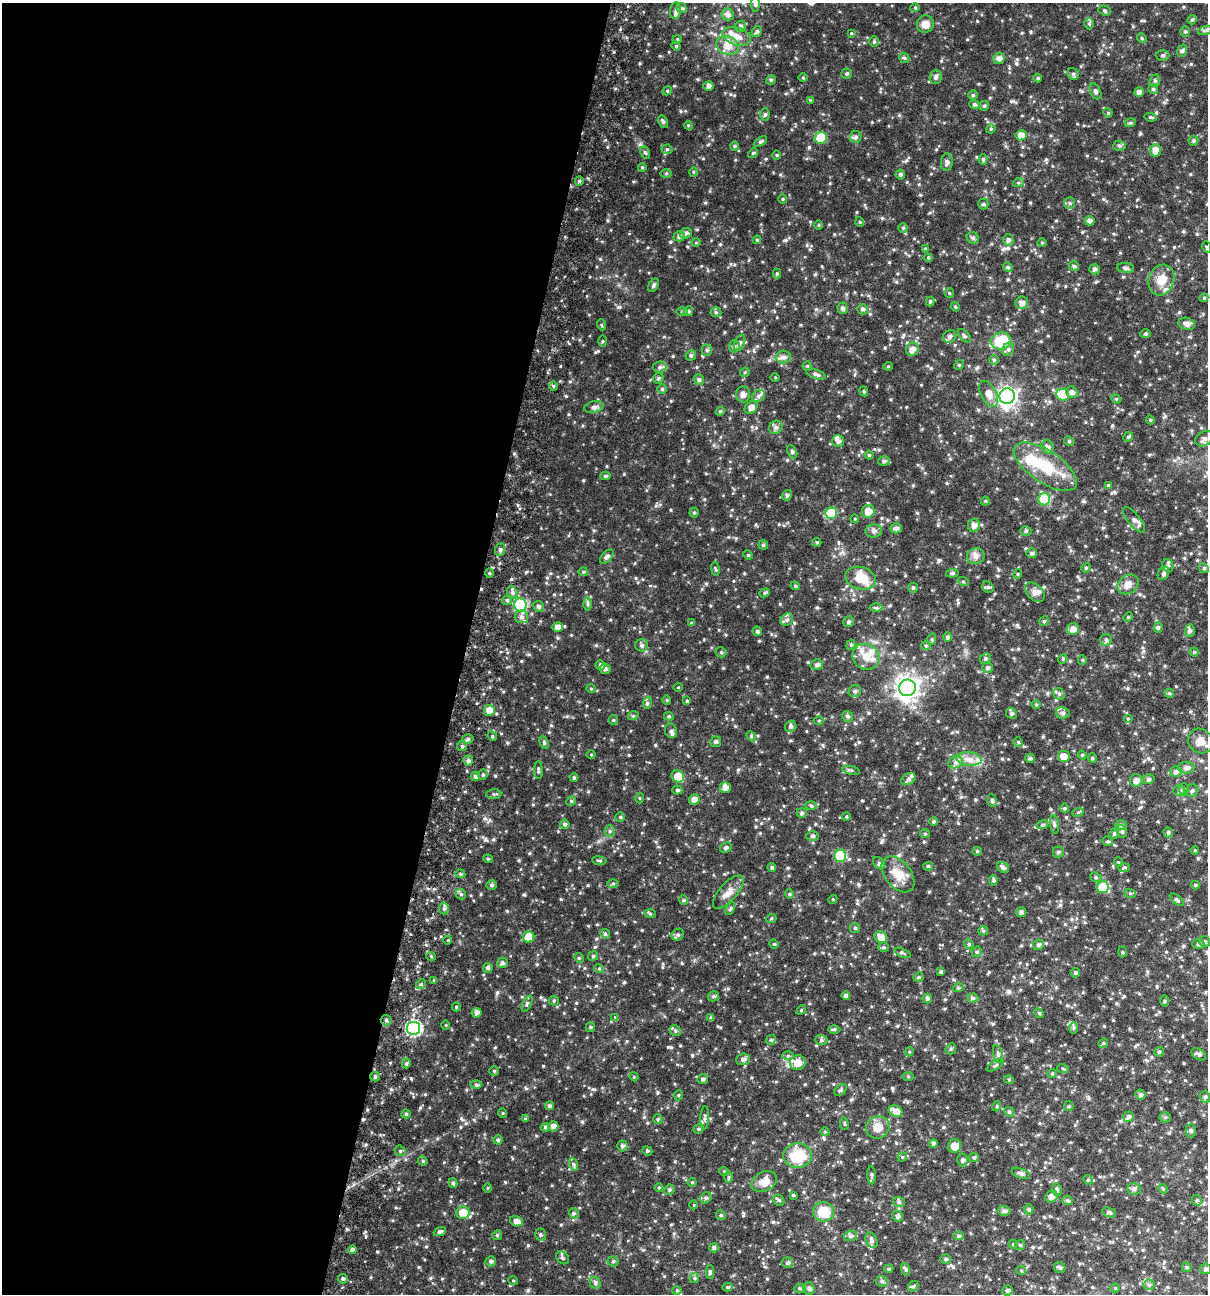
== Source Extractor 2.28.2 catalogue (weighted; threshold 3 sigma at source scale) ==
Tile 5 of 4 x 4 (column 1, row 2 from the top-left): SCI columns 293-1498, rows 2658-3949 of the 5468 x 5307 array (HDU 1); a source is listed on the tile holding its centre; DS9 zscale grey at full resolution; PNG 1210 x 1296 px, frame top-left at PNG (2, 3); each listed source drawn as its Kron ellipse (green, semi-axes under 4 px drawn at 4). Shown black and unused: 38% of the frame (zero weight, under 3 of 6 exposures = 5% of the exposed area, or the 3 px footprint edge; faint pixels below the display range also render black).
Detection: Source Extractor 2.28.2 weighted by HDU 2 'WHT'; one run over the whole footprint, this tile lists its part. Background 0.0352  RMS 0.0044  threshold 0.0181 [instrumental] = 3 sigma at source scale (4.09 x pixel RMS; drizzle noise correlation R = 1.36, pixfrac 0.8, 0.0396/0.0396 arcsec/px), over >= 5 px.
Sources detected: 515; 14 inside a brighter listed object's ellipse — not listed separately; of the other 501, all 500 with FLUX_AUTO >= 0.261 (the completeness limit of this list) listed and drawn (1 fainter detections not listed), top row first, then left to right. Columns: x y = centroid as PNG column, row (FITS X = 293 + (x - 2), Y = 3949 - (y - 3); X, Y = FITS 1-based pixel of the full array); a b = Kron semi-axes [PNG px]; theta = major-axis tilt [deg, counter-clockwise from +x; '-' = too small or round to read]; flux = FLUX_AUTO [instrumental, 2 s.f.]
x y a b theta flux
755 4 8 4 -90 0.59
682 8 5 4 - 0.48
915 8 5 4 - 0.41
1104 10 6 5 - 0.62
676 11 8 5 85 0.98
728 14 6 6 - 1.2
1192 20 5 4 - 0.46
925 24 9 8 - 2.3
1089 24 6 5 - 0.61
741 26 6 5 - 0.68
1205 30 7 4 19 0.57
757 31 6 5 - 0.72
1185 31 5 5 - 0.58
851 33 4 3 - 0.3
737 36 14 9 -16 3
1142 38 5 4 - 0.42
677 39 4 4 - 0.36
874 42 5 4 - 0.53
727 45 11 9 -25 3.6
676 46 4 4 - 0.38
1182 51 6 4 70 0.67
1162 55 7 5 1 0.69
904 58 5 4 - 0.52
999 58 6 5 - 1.5
847 74 5 5 - 0.59
1073 74 6 5 - 0.69
936 77 7 6 - 1
803 78 5 3 - 0.32
1038 78 4 4 - 0.43
771 80 5 4 - 0.54
1155 81 6 5 - 0.71
708 86 5 4 - 1.5
1153 89 5 5 - 0.54
667 91 5 4 - 0.37
1095 91 8 5 -64 0.91
1139 92 5 4 - 1.3
973 95 5 4 - 0.56
810 100 4 4 - 0.31
974 104 5 4 - 0.66
984 106 5 4 - 0.51
1108 113 5 4 - 0.35
765 114 6 5 - 0.55
1150 117 6 4 -11 0.42
663 122 7 4 -63 0.65
1130 123 5 3 - 0.45
688 125 5 3 - 0.38
991 129 5 4 - 0.44
1021 135 5 5 - 2.4
856 137 6 5 - 0.85
821 138 6 6 - 11
760 141 7 4 32 0.59
1193 141 5 5 - 0.54
735 146 4 4 - 0.43
1119 146 6 5 - 0.69
667 149 5 5 - 0.49
1155 150 6 5 - 3.2
645 152 6 4 -61 0.56
753 153 5 4 - 0.46
777 155 5 3 - 0.32
983 159 5 4 - 0.56
947 162 8 6 84 1.1
642 167 4 4 - 0.37
693 172 4 3 - 0.3
666 174 5 4 - 0.41
900 174 5 5 - 0.76
579 181 4 4 - 0.44
1018 183 5 3 - 0.51
783 199 5 3 - 0.34
1070 203 6 5 - 0.65
983 204 5 5 - 0.45
1090 221 5 4 - 1.2
860 222 5 3 - 0.33
819 225 5 3 - 0.32
903 228 5 5 - 0.45
686 233 6 5 - 0.9
679 236 5 5 - 1
973 238 6 5 - 0.78
757 240 4 4 - 0.43
1008 240 6 5 - 0.9
696 243 5 3 - 0.32
1042 243 4 3 - 0.33
1207 247 6 3 -70 0.38
925 249 4 4 - 0.43
928 258 4 4 - 0.41
1074 266 5 5 - 0.61
1008 267 5 4 - 0.57
1125 268 9 5 -6 0.93
1095 269 5 5 - 0.91
777 274 5 4 - 0.43
1161 280 16 12 70 4.7
653 285 7 4 60 0.79
949 293 5 4 - 0.44
1204 298 4 4 - 0.41
930 301 5 4 - 0.58
1022 303 6 6 - 1.5
955 307 5 4 - 0.46
842 308 5 5 - 1
863 309 5 5 - 0.8
682 311 5 4 - 0.48
688 311 5 4 - 0.53
716 312 5 5 - 0.52
1187 324 8 6 -18 1.6
602 325 6 3 -70 0.39
1146 334 5 4 - 0.5
950 336 7 6 - 1
964 336 8 4 -46 0.64
602 341 5 4 - 0.36
1001 341 10 8 7 11
740 343 8 5 69 0.81
734 346 6 5 - 0.77
912 349 7 6 - 1.9
1008 349 7 5 68 0.89
707 350 5 5 - 0.6
691 355 5 5 - 0.65
783 357 7 6 - 1.1
994 360 5 5 - 0.52
959 365 5 4 - 0.46
807 366 4 4 - 0.51
888 366 5 3 - 0.28
660 367 7 5 5 0.96
745 372 5 4 - 0.43
816 374 10 4 -19 0.83
775 377 4 3 - 0.28
658 378 6 4 44 0.54
699 380 5 5 - 0.75
553 386 5 3 - 0.43
662 389 5 5 - 0.48
864 391 5 4 - 0.5
1072 392 6 5 - 1.1
743 394 8 7 - 1.5
989 394 14 7 -62 2.7
1063 395 6 6 - 13
758 396 7 5 38 0.96
1007 396 8 7 - 140
1116 399 5 4 - 0.35
594 407 10 5 14 1.1
751 408 7 5 44 1.8
720 411 4 4 - 0.4
1150 420 4 4 - 0.39
776 427 7 6 - 1.1
1128 437 5 4 - 0.45
1204 439 9 7 36 1.5
838 441 6 6 - 1.1
1069 441 5 4 - 0.51
1047 447 7 6 - 0.96
792 452 7 4 -63 0.66
869 455 4 4 - 0.47
884 461 6 5 - 0.81
1045 467 36 16 -34 13
605 476 5 4 - 0.56
1108 485 4 4 - 0.37
787 495 5 5 - 0.72
1044 499 6 6 - 15
985 501 4 4 - 0.4
868 511 6 6 - 3.8
694 513 5 4 - 0.49
831 513 6 5 - 10
855 519 4 3 - 0.29
1134 520 16 6 -51 1.6
974 525 6 6 - 1.4
896 528 6 5 - 1
874 531 8 6 3 1.1
1026 531 6 5 - 0.64
817 542 4 4 - 0.46
763 545 4 4 - 0.52
500 550 6 5 - 0.81
1031 553 5 5 - 0.77
748 555 5 4 - 0.4
976 556 9 8 - 1.4
607 557 8 5 45 0.97
1168 565 6 5 - 0.7
1086 568 5 4 - 0.49
1204 568 5 4 - 0.5
715 569 7 3 -81 0.45
583 572 4 4 - 0.41
490 573 5 3 - 0.4
952 573 6 4 9 0.56
1163 573 7 5 59 0.84
1018 574 5 3 - 0.33
861 578 15 11 -17 6.8
963 581 5 3 - 0.35
1128 584 11 9 36 2.3
795 586 5 4 - 0.55
988 587 6 5 - 0.61
913 588 5 4 - 0.57
1035 592 11 7 -43 1.9
512 593 6 5 - 0.81
765 593 5 4 - 0.52
507 600 5 5 - 0.72
588 604 6 4 -90 0.64
520 605 6 6 - 25
539 606 5 5 - 0.75
876 608 6 4 -1 0.6
521 617 7 6 - 1.1
1128 617 5 4 - 0.39
787 620 7 5 41 0.84
1044 621 5 4 - 0.44
848 622 5 5 - 0.65
691 623 4 3 - 0.36
557 627 5 5 - 1.9
1158 628 5 4 - 0.66
1073 629 6 6 - 2
757 631 5 4 - 0.67
1190 631 6 5 - 0.66
948 637 5 4 - 0.89
932 639 6 3 73 0.41
1106 640 6 6 - 0.69
641 645 6 6 - 0.89
851 645 5 4 - 0.53
926 646 5 4 - 0.5
721 652 5 5 - 0.48
1194 652 4 4 - 0.44
866 657 14 12 -38 3.9
985 659 6 5 - 0.66
1063 659 5 4 - 0.4
1082 660 4 4 - 0.36
600 665 5 4 - 0.63
817 665 6 5 - 0.99
987 668 5 5 - 0.81
605 669 5 5 - 0.94
678 687 5 3 - 0.27
907 688 8 8 - 230
591 689 5 3 - 0.31
855 691 6 5 - 0.74
1169 693 5 4 - 0.44
1059 694 6 5 - 0.69
667 700 4 4 - 0.41
687 701 4 4 - 0.48
647 703 6 4 74 0.56
1036 705 5 3 - 0.32
489 710 5 5 - 2.4
1011 713 5 5 - 0.67
1063 713 7 5 -12 0.88
633 716 5 3 - 0.38
669 716 5 4 - 0.49
847 716 6 5 - 0.7
1128 718 5 3 - 0.35
613 720 5 4 - 0.44
819 721 5 3 - 0.37
791 726 6 5 - 0.8
671 731 7 6 - 0.73
492 736 5 4 - 0.44
751 736 5 4 - 0.47
468 739 6 4 16 0.8
1200 741 13 11 -46 2.6
716 742 5 5 - 0.65
1018 742 4 4 - 0.41
544 743 7 4 -64 0.58
462 746 5 5 - 0.57
591 754 5 3 - 0.31
1082 755 4 4 - 0.4
1064 756 6 6 - 2.4
1030 758 5 4 - 0.79
1092 758 5 4 - 0.45
969 759 13 6 -5 2.4
468 760 5 5 - 1.2
955 762 7 6 - 1.1
1186 768 8 6 0 1.4
538 770 9 3 -89 0.56
851 770 9 4 -12 0.67
1176 772 6 5 - 1
483 775 5 4 - 0.52
475 776 5 4 - 0.99
678 776 6 5 - 5.4
574 777 4 3 - 0.49
908 779 7 5 34 0.9
1149 779 6 4 16 0.62
1136 781 6 6 - 1.7
725 787 5 5 - 1.8
1184 789 6 5 - 0.69
677 790 5 4 - 0.56
1179 791 6 5 - 0.68
1192 791 6 5 - 0.75
494 794 7 5 0 0.64
639 798 5 3 - 0.34
694 799 5 5 - 2
571 801 5 4 - 0.42
992 801 6 4 -83 0.69
811 805 6 4 -2 0.46
1065 808 5 4 - 0.41
1078 812 6 3 19 0.41
802 813 5 4 - 0.74
620 817 5 5 - 0.46
846 817 4 3 - 0.36
934 822 4 4 - 0.74
565 824 5 4 - 0.75
1054 824 9 3 -81 0.65
1042 825 6 3 18 0.46
1121 825 5 5 - 0.7
610 831 6 5 - 0.63
1122 831 6 5 - 0.62
1168 833 5 4 - 0.52
925 834 5 4 - 0.43
1114 834 5 4 - 0.6
813 836 6 4 -1 0.73
1108 841 5 4 - 0.52
726 848 6 4 32 0.72
1195 850 4 3 - 0.3
977 851 4 4 - 0.38
1058 852 5 5 - 0.58
840 856 6 6 - 13
488 859 5 3 - 0.35
599 861 7 3 -8 0.44
1118 862 5 3 - 0.27
879 863 7 5 -44 0.89
928 866 5 4 - 0.44
772 867 4 4 - 0.65
1003 867 6 5 - 0.96
1124 867 6 4 3 0.48
460 874 5 4 - 0.49
898 874 20 13 -51 5.4
1096 877 6 4 -23 0.57
993 880 5 4 - 0.56
613 883 6 4 1 0.46
491 885 5 4 - 0.67
1195 885 4 4 - 0.38
1103 887 6 5 - 11
728 892 21 8 49 2.9
1130 893 6 4 -18 0.43
461 894 5 5 - 0.59
789 894 5 4 - 0.43
833 899 5 3 - 0.32
683 900 5 3 - 0.37
1177 900 8 3 -38 0.59
444 909 6 5 - 0.76
730 909 7 4 62 0.52
1021 912 5 5 - 0.99
650 914 6 4 -3 0.45
771 919 5 3 - 0.34
855 928 5 5 - 0.56
983 931 5 4 - 0.47
605 934 5 4 - 0.5
678 935 6 5 - 0.69
529 937 5 5 - 6.4
881 937 6 5 - 2.7
448 940 4 3 - 0.26
1205 941 5 5 - 0.66
774 944 5 4 - 0.43
969 944 5 4 - 0.48
1198 944 6 4 -16 0.66
1038 945 5 5 - 0.68
884 947 5 5 - 0.51
977 952 5 5 - 0.5
1122 952 5 3 - 0.36
902 953 9 3 -22 0.5
431 956 5 3 - 0.35
593 956 5 4 - 0.5
579 958 5 4 - 0.4
502 963 5 5 - 0.79
488 968 5 4 - 0.82
599 968 5 3 - 0.36
941 972 4 4 - 0.58
1075 973 5 4 - 0.71
918 977 5 4 - 0.5
434 980 4 4 - 0.34
421 984 5 4 - 0.56
958 988 5 3 - 0.37
713 996 5 5 - 0.69
846 996 4 4 - 1.2
973 998 5 4 - 0.79
927 999 5 4 - 0.8
554 1001 5 5 - 0.47
1164 1001 5 3 - 0.4
527 1003 8 3 64 0.53
456 1007 4 4 - 0.35
801 1010 5 4 - 0.43
477 1013 5 5 - 1.2
1039 1013 5 4 - 0.45
615 1017 4 4 - 0.32
711 1018 4 4 - 0.66
386 1020 5 5 - 0.69
446 1025 5 3 - 0.31
590 1027 5 4 - 0.43
413 1028 7 6 - 58
1074 1028 6 4 89 0.56
834 1029 6 4 1 0.5
675 1031 6 5 - 0.68
771 1040 5 4 - 0.53
821 1040 6 5 - 0.71
1103 1043 5 4 - 0.52
951 1049 6 5 - 0.54
909 1052 5 3 - 0.36
1159 1052 5 4 - 0.46
998 1054 9 4 -73 0.72
1199 1054 8 5 -35 0.81
788 1056 6 4 1 0.49
743 1059 7 6 - 1.2
406 1063 5 4 - 0.64
798 1063 8 7 - 3.2
995 1065 9 4 30 0.6
1063 1069 6 3 -20 0.43
494 1071 4 4 - 0.4
1052 1073 4 4 - 0.43
375 1077 5 4 - 0.56
634 1077 4 3 - 0.32
908 1077 5 4 - 0.36
703 1079 5 5 - 0.76
1009 1080 5 3 - 0.37
476 1085 6 4 -1 0.51
841 1090 7 5 39 0.6
679 1095 5 3 - 0.33
1140 1095 5 4 - 0.87
1205 1097 6 5 - 0.64
549 1106 4 4 - 0.84
997 1106 5 3 - 0.32
1069 1106 5 4 - 0.48
896 1111 7 5 -25 2.8
1009 1112 5 4 - 0.58
503 1113 5 3 - 0.28
406 1114 4 4 - 0.54
1128 1117 6 5 - 0.82
1165 1117 5 5 - 0.54
705 1118 11 4 87 0.83
525 1119 4 4 - 0.34
658 1119 5 4 - 0.47
844 1124 6 3 -81 0.39
553 1126 5 5 - 1.5
545 1127 5 4 - 0.73
878 1127 12 11 - 3.3
699 1129 5 4 - 0.59
1191 1130 7 5 -89 0.75
825 1132 5 3 - 0.3
498 1140 4 4 - 0.66
933 1144 4 4 - 1
622 1146 5 5 - 0.77
955 1146 7 6 - 2.7
400 1151 6 5 - 0.52
647 1151 5 4 - 0.45
798 1155 14 12 5 11
902 1157 4 4 - 0.44
974 1158 5 4 - 0.5
963 1160 6 5 - 0.8
423 1161 5 4 - 0.38
573 1164 6 4 -71 0.6
724 1171 5 3 - 0.34
1021 1173 10 5 -21 1.1
871 1175 9 3 -86 0.6
728 1177 6 4 89 0.41
1088 1180 5 4 - 0.4
692 1182 4 4 - 0.36
764 1182 13 9 30 3
453 1183 5 4 - 0.69
488 1188 5 3 - 0.34
659 1188 4 4 - 0.38
1134 1189 7 5 1 0.77
1163 1189 5 4 - 0.38
669 1190 5 5 - 0.69
1057 1190 6 4 -75 0.68
793 1195 4 3 - 0.37
1051 1197 6 5 - 1.7
706 1198 6 5 - 0.63
779 1200 6 5 - 0.62
1068 1200 5 4 - 0.56
1197 1200 5 5 - 0.54
899 1202 6 5 - 0.62
694 1205 4 3 - 0.27
1029 1209 5 4 - 0.57
1004 1211 6 5 - 0.93
823 1212 10 9 - 7.2
1109 1212 7 4 -20 0.73
463 1213 6 6 - 5.8
574 1213 5 4 - 0.57
721 1215 5 4 - 0.54
898 1216 5 5 - 1.1
516 1221 6 5 - 1.4
440 1231 6 4 23 0.71
497 1235 5 4 - 0.45
540 1235 6 5 - 0.65
850 1236 6 5 - 0.9
958 1236 5 4 - 0.69
872 1240 8 5 -63 1
1013 1244 4 4 - 0.48
1020 1245 5 5 - 0.53
714 1248 5 4 - 0.74
352 1250 4 4 - 0.9
562 1258 7 5 -45 0.74
946 1259 5 4 - 0.62
491 1261 5 5 - 0.77
613 1261 5 5 - 0.5
787 1263 5 5 - 0.63
1187 1267 5 4 - 0.58
1060 1268 6 5 - 0.72
889 1269 5 4 - 0.44
905 1269 6 4 -70 0.57
1206 1269 5 5 - 0.77
1021 1270 5 3 - 0.3
710 1272 7 4 89 0.83
694 1278 5 4 - 0.48
343 1279 5 4 - 0.76
513 1281 5 3 - 0.28
882 1281 6 5 - 0.79
595 1283 6 5 - 0.63
1149 1285 5 5 - 0.68
913 1286 6 4 43 0.49
728 1287 5 4 - 0.52
800 1288 6 4 0 0.48
1115 1288 4 4 - 0.34
809 1289 6 5 - 0.76
677 1290 4 4 - 0.4
1008 1290 5 5 - 0.65
Overlapping masked pixels (flux is a lower limit): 1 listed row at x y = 386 1020
Isophote crosses this tile's border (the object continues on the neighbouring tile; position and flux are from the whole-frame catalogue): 2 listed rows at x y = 755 4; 1200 741
Unlisted compact peaks at least as high as the median listed source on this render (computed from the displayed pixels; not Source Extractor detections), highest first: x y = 600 259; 618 307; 767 677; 624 982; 582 1122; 593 1089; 671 1047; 543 1066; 497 992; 528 1245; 785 240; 882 218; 644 824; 505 1182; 526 572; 756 196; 566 396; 1191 64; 495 776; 655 745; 939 560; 524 895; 521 661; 787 460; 780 604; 917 513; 1110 338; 736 296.